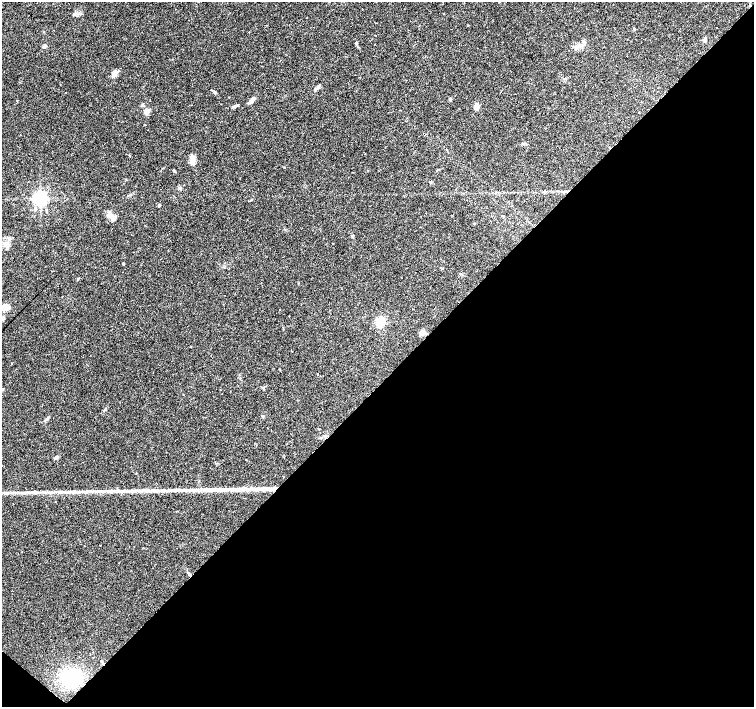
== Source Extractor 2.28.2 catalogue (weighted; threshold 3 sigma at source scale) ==
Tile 15 of 4 x 4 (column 3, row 4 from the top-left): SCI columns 3010-4512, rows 228-1636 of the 6016 x 6022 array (HDU 1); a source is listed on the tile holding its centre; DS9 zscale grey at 2 x 2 block average (1 PNG px = mean of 2 x 2 image px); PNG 756 x 709 px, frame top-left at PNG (2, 2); no overlay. Shown black and unused: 46% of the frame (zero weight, under 3 of 4 exposures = <1% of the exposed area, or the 3 px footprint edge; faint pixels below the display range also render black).
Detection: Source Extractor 2.28.2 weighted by HDU 2 'WHT'; one run over the whole footprint, this tile lists its part. Background 0.038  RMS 0.0036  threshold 0.0164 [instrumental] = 3 sigma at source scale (4.5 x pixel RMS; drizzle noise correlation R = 1.50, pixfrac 1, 0.0396/0.0396 arcsec/px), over >= 5 px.
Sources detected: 59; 7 cosmic-ray / hot-pixel residue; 3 long thin detections or spike segments (spike, bleed or trail) — not listed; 1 inside a brighter listed object's ellipse — not listed separately; the other 48 listed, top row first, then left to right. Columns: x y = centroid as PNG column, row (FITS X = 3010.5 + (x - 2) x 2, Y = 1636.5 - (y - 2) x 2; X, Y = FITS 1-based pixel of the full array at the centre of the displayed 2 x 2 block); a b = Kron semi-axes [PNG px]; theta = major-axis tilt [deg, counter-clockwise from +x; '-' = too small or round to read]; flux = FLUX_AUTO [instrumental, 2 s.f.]
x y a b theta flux
468 25 2 2 - 4.4
705 40 5 4 - 1.7
580 45 5 4 - 2.4
44 46 5 3 - 1.3
114 73 7 5 45 5
318 86 8 2 62 1.4
65 93 2 2 - 0.52
215 93 4 3 - 1.1
450 99 2 2 - 2.9
251 100 8 4 39 3
142 105 4 3 - 0.98
235 106 8 3 25 1.5
477 106 5 5 - 5.7
147 111 6 5 - 3.7
639 112 2 2 - 0.66
192 160 10 6 72 4.6
174 171 4 3 - 0.73
180 188 3 2 - 0.63
545 192 3 2 - 0.64
40 198 4 4 - 280
159 204 3 2 - 0.56
35 209 4 3 - 1.7
112 216 13 5 -37 5.4
474 224 3 2 - 0.39
123 263 3 2 - 0.74
460 274 3 2 - 0.47
6 307 9 8 - 4.9
289 316 2 2 - 1.1
380 322 4 3 - 83
421 333 7 5 83 2.9
318 374 3 2 - 0.92
263 416 3 2 - 0.56
47 419 5 3 - 1.3
57 457 5 3 - 1.5
136 473 3 2 - 0.36
241 489 28 5 2 13
274 489 12 4 7 3.7
156 490 14 4 -3 6
116 491 9 3 -2 2.8
136 491 17 3 2 6.3
12 492 3 3 - 0.86
33 492 6 4 18 2
80 492 5 2 - 1.2
100 545 2 2 - 0.6
84 546 2 2 - 0.62
190 575 4 3 - 1.3
102 662 5 3 - 0.93
71 678 13 12 - 69
Overlapping masked pixels (flux is a lower limit): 2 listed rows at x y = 274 489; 190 575
Diffuse or blended objects may show on this block-average render without a row.